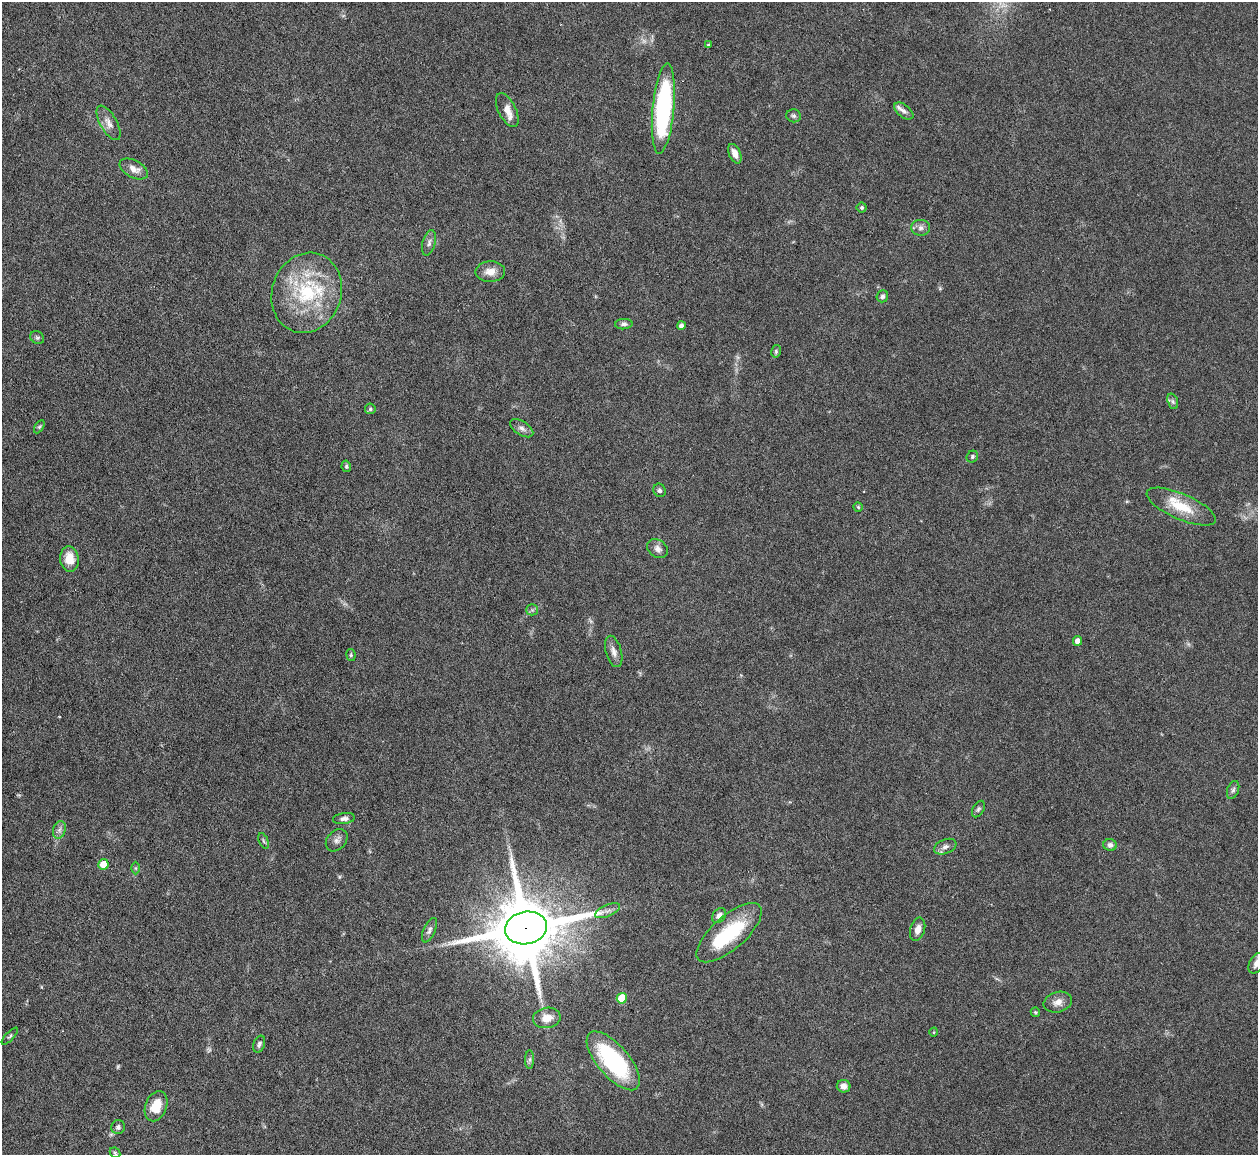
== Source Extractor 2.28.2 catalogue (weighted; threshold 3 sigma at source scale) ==
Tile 7 of 4 x 4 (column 3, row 2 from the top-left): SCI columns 2511-3766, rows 2561-3713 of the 5021 x 5000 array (HDU 1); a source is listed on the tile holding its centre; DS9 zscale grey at full resolution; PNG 1260 x 1157 px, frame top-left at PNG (2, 2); each listed source drawn as its Kron ellipse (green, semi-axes under 4 px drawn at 4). Shown black and unused: <1% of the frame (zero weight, under 3 of 6 exposures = <1% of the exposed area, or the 3 px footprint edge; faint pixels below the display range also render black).
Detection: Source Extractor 2.28.2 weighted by HDU 2 'WHT'; one run over the whole footprint, this tile lists its part. Background 0.146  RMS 0.0041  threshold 0.0169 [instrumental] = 3 sigma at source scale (4.09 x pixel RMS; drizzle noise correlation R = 1.36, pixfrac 0.8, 0.05/0.05 arcsec/px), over >= 5 px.
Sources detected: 67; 2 too faint to see at this stretch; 1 inside a brighter object's white glare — neither listed nor drawn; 1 inside a brighter listed object's ellipse — not listed separately; the other 63 listed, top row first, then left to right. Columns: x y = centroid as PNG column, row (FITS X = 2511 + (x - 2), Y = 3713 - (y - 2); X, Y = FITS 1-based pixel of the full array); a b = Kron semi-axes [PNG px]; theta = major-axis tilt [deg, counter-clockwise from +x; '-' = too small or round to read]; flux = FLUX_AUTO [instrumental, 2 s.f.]
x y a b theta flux
708 45 3 3 - 0.43
663 108 45 10 85 61
507 110 18 9 -64 3.8
904 111 11 6 -39 1.6
794 116 7 6 - 0.94
109 123 19 8 -61 2.9
735 154 10 6 -65 3
134 169 15 8 -28 3
862 207 5 5 - 0.6
921 228 9 8 - 1.7
429 243 13 6 75 1.7
490 272 15 10 2 3.9
307 293 41 34 71 33
882 296 6 5 - 1
624 324 8 5 3 1.1
681 326 4 4 - 1.4
37 338 7 6 - 0.75
776 351 6 5 - 0.64
1173 401 8 5 -70 0.9
370 409 5 5 - 0.71
39 427 7 4 58 0.61
522 428 13 7 -32 1.8
972 457 6 5 - 0.69
346 466 6 4 -80 0.66
660 490 7 6 - 1
858 507 4 4 - 0.59
1181 507 37 13 -23 12
658 549 11 8 -34 2
69 559 13 9 -83 5.6
532 610 5 5 - 0.74
1077 641 5 4 - 2.7
614 651 16 7 -74 2.4
351 655 6 4 -81 0.59
1233 790 9 5 69 1.1
978 809 9 5 60 0.87
344 819 11 5 8 1.5
59 830 9 6 72 1.4
337 840 12 9 47 2
264 841 8 4 -67 0.72
1110 845 7 6 - 1.3
945 847 12 7 21 1.8
103 864 5 5 - 6.4
136 868 6 4 -90 0.53
607 911 13 5 23 1.9
719 916 8 6 49 1.8
526 928 21 16 11 4300
918 929 12 7 74 2.8
429 930 13 5 66 1.5
729 933 41 17 41 27
1256 963 11 7 63 2.3
622 998 5 5 - 13
1058 1002 14 10 15 3.2
1035 1012 5 4 - 0.47
547 1018 14 10 9 4.9
934 1032 4 3 - 0.35
10 1036 11 4 46 0.67
259 1044 9 5 68 1.1
530 1059 9 4 90 0.9
613 1061 36 15 -49 46
844 1086 7 6 - 2
156 1106 16 10 68 7.8
118 1127 7 7 - 1.2
115 1153 6 4 -43 0.56
Overlapping masked pixels (flux is a lower limit): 1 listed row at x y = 526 928
Isophote crosses this tile's border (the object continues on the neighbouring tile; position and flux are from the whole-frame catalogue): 1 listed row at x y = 1256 963